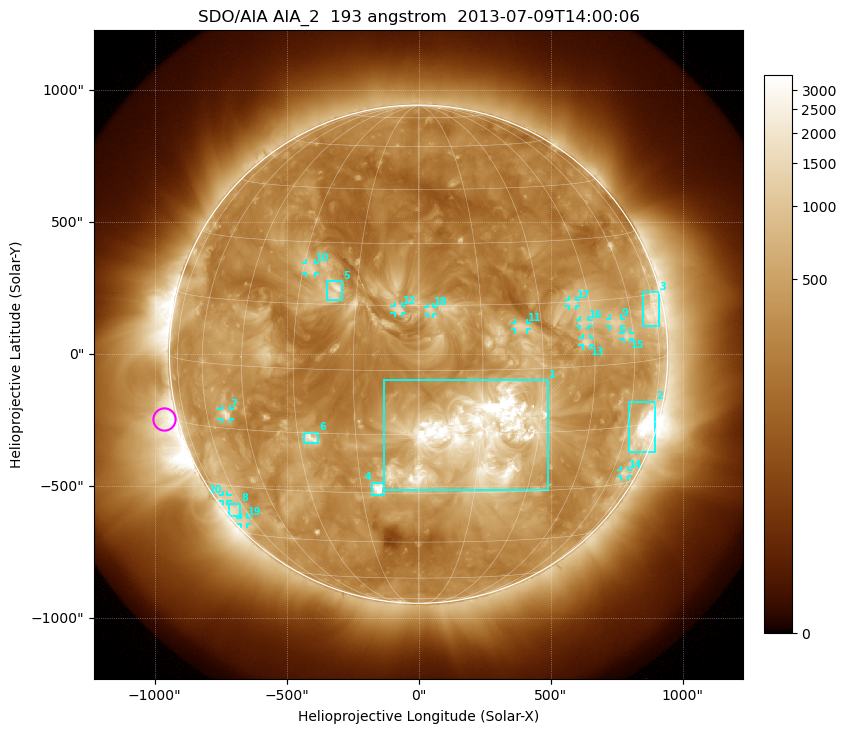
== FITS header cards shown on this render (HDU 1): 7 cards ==
TELESCOP= 'SDO/AIA'
INSTRUME= 'AIA_2'
WAVELNTH=                  193
WAVEUNIT= 'angstrom'
DATE-OBS= '2013-07-09T14:00:06.84'
CTYPE1  = 'HPLN-TAN'
CTYPE2  = 'HPLT-TAN'

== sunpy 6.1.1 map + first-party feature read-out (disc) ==
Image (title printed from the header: SDO/AIA AIA_2  193 angstrom  2013-07-09T14:00:06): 1024 x 1024 px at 2.4 arcsec/px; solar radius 944 arcsec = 393 px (full disc in frame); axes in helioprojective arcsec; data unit not stated in the header (colour bar unlabelled)
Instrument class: DISC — disc imager (sunpy class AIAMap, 193 A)
Bright regions (active regions / flare kernels): reference = the median radial profile (limb darkening/brightening removed); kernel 9 px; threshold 5 sigma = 726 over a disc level ~325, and >= 1.15x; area >= 12 px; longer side >= 9 px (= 22 arcsec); searched inside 0.97 R_sun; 20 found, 20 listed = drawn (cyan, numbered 1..; 13 of them under ~33 arcsec drawn as corner ticks so the feature stays visible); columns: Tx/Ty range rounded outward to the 5 arcsec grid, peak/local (2 s.f.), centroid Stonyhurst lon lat
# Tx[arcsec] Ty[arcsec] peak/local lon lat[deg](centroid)
1 -130..495 -515..-95 17 +14 -16
2 795..900 -370..-180 19 +69 -16
3 850..910 105..235 6.2 +72 +11
4 -175..-130 -535..-485 10 -10 -29
5 -345..-290 205..275 5.6 -21 +18
6 -435..-380 -340..-295 6 -27 -16
7 -750..-715 -245..-205 5.9 -52 -12
8 -720..-675 -615..-565 4.5 -66 -37
9 725..765 105..135 4.2 +53 +10
10 -425..-390 305..345 3.7 -28 +23
11 365..410 90..120 3.9 +25 +10
12 -90..-60 155..185 3.6 -5 +14
13 620..650 30..60 4.3 +42 +6
14 765..795 -465..-440 4 +68 -27
15 775..805 55..85 4.2 +57 +6
16 610..645 105..130 3.5 +42 +10
17 565..595 180..205 3.5 +40 +15
18 35..55 150..180 3.3 +3 +14
19 -675..-650 -645..-620 3.5 -66 -40
20 -745..-725 -560..-535 3.4 -69 -34
Off-limb structures (1.02-1.3 R_sun): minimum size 162 px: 2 found; the strongest spans PA ~70..145 deg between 1.02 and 1.3 R_sun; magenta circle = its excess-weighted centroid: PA ~105 deg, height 1.05 R_sun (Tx ~-965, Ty ~-245 arcsec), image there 4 x the reference